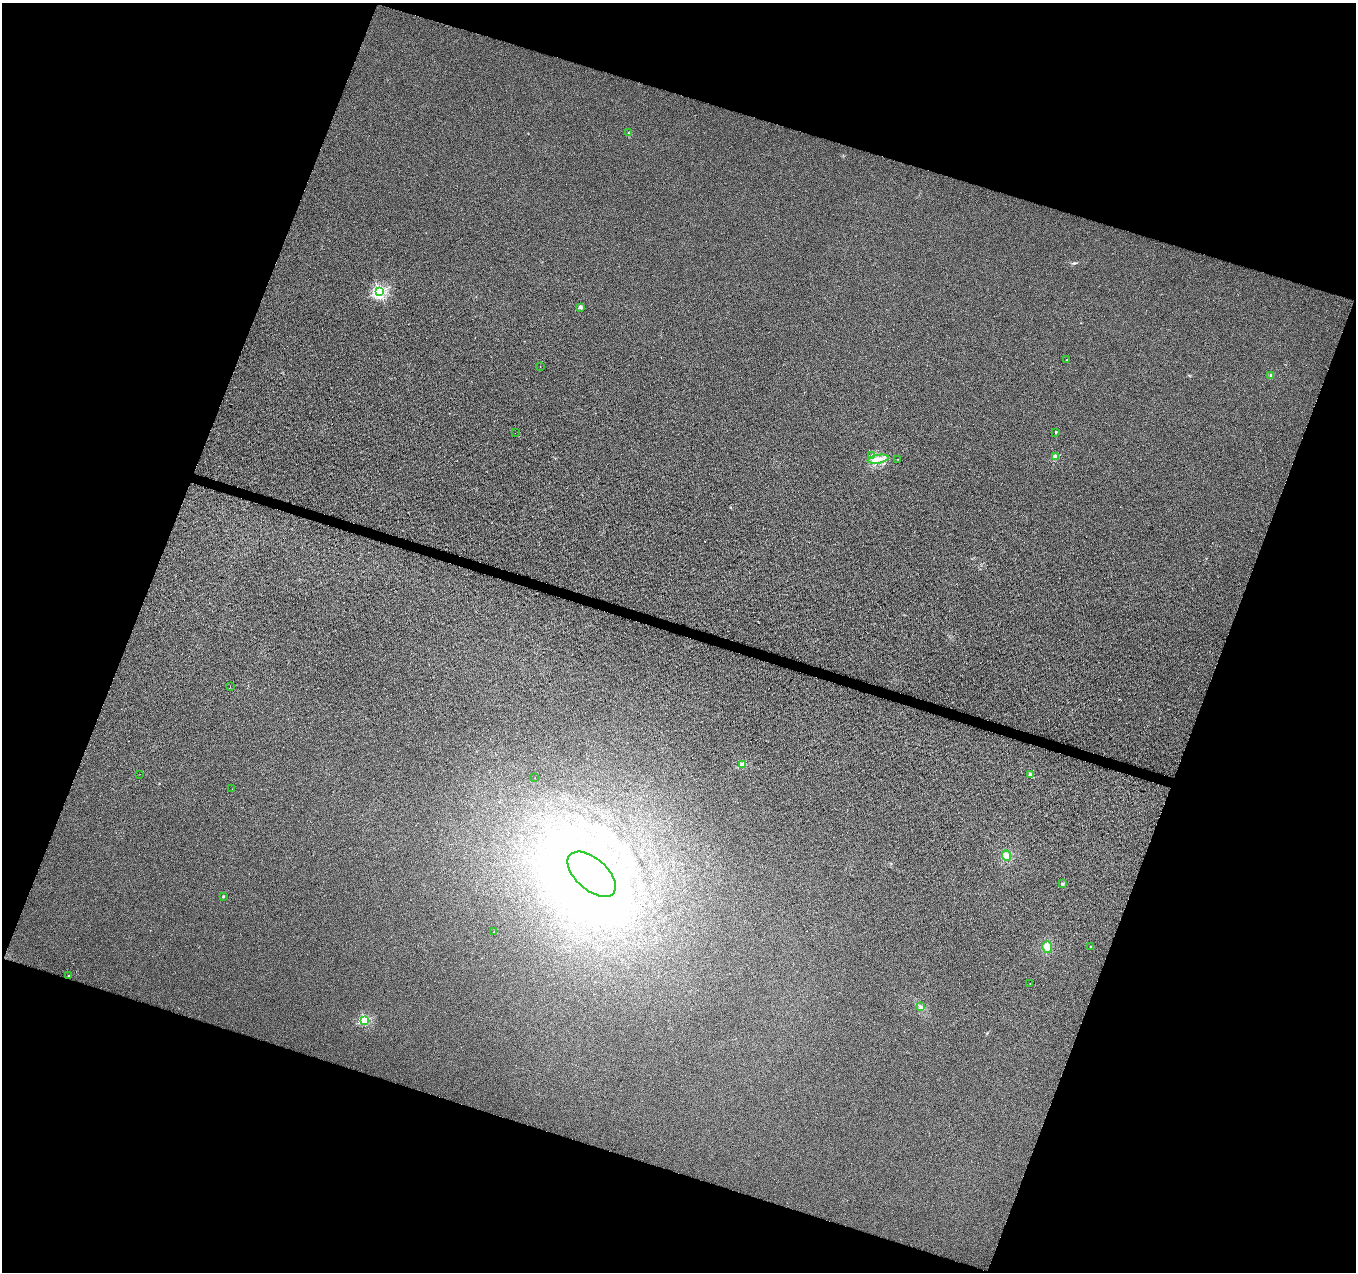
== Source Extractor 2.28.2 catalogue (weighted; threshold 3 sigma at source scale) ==
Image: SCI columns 11-5426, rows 215-5294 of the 5441 x 5596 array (HDU 1 of 3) = the unmasked area's bounding box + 8 px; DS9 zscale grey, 4 x 4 block average (1 PNG px = mean of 4 x 4 image px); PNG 1358 x 1274 px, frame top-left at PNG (2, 3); each listed source drawn as its Kron ellipse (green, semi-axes under 4 px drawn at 4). Shown black and unused: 39% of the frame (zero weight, under 2 of 3 exposures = <1% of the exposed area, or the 3 px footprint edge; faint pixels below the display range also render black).
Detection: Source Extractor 2.28.2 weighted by HDU 2 'WHT'. Background 0.0146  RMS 0.01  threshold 0.0459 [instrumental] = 3 sigma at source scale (4.5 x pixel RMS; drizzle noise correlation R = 1.50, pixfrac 1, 0.0396/0.0396 arcsec/px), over >= 5 px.
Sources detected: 35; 6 inside a brighter object's white glare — neither listed nor drawn; the other 29 listed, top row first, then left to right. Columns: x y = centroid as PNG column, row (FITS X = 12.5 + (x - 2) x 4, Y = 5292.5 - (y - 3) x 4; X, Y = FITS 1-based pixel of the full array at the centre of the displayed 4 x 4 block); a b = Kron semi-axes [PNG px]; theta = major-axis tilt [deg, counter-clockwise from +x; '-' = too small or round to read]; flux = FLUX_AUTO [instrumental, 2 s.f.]
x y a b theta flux
628 133 2 2 - 2
379 291 2 2 - 1100
580 307 2 2 - 61
1067 359 2 2 - 2.7
540 367 2 2 - 1.1
1271 375 2 2 - 19
1056 432 2 2 - 19
515 433 2 2 - 4.1
872 455 2 2 - 1.7
1055 457 2 2 - 140
878 459 10 3 10 32
897 459 2 2 - 0.9
230 687 2 2 - 0.8
742 765 2 2 - 230
140 774 2 2 - 1.9
1031 774 3 3 - 9.1
535 778 2 2 - 3.1
232 789 2 2 - 1.5
1007 856 5 4 - 23
592 874 29 15 -41 5700
1062 884 3 2 - 6.1
223 897 2 2 - 15
494 932 2 2 - 4.4
1091 946 2 2 - 9
1047 947 6 5 - 27
69 976 2 2 - 9
1030 984 2 2 - 2.6
921 1007 2 2 - 4
364 1020 2 2 - 530
Diffuse or blended objects may show on this block-average render without a row.